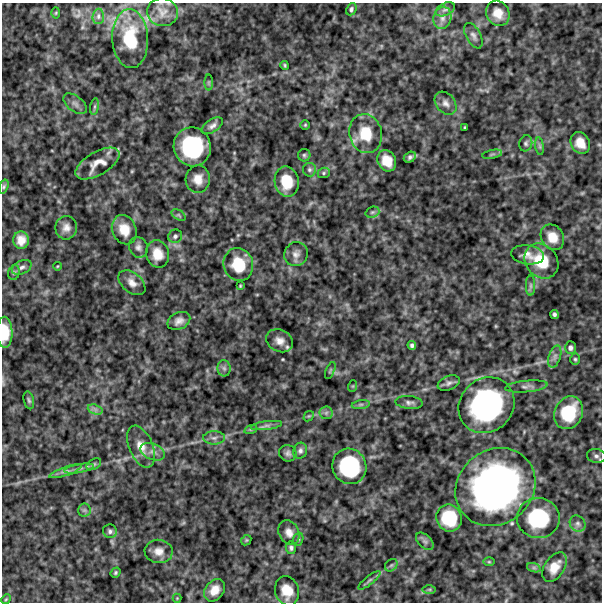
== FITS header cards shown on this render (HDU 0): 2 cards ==
NAXIS1  =                  600
NAXIS2  =                  600

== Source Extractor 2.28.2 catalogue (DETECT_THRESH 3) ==
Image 600 x 600 px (HDU 0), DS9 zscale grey, 1 PNG px = 1 image px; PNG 604 x 604 px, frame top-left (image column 1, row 600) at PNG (2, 3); each listed source drawn as its Kron ellipse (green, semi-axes under 4 px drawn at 4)
Background 496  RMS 120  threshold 375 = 3 sigma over >= 5 px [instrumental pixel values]
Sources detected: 107; all 107 listed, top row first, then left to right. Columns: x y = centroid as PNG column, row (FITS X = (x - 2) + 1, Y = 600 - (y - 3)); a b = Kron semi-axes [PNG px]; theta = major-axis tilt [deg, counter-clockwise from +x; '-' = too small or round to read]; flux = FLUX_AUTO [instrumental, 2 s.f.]
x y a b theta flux
351 9 6 5 - 2.1e+04
445 9 10 6 25 2.5e+04
162 12 15 14 - 6.9e+04
56 13 5 3 - 7.7e+03
498 13 13 11 -57 9.8e+04
98 16 8 5 88 2.2e+04
442 18 11 9 79 5.5e+04
473 36 14 7 -61 3.6e+04
130 39 29 18 -87 3.6e+05
285 65 4 4 - 1.1e+04
209 82 8 4 -90 1.4e+04
446 103 13 9 -50 4.8e+04
75 104 13 7 -39 4.0e+04
95 107 8 4 81 1.9e+04
305 125 4 4 - 1.0e+04
212 126 12 6 32 3.7e+04
465 127 3 2 - 6.9e+03
366 134 20 16 -77 2.4e+05
526 143 8 6 75 2.1e+04
580 143 11 9 -59 9.9e+04
540 146 9 4 -82 1.7e+04
192 147 19 18 - 7.5e+05
492 154 10 3 11 1.6e+04
304 155 6 6 - 1.6e+04
410 157 6 5 - 2.2e+04
387 161 11 9 -62 1.3e+05
97 164 24 11 30 1.2e+05
309 170 7 6 - 2.3e+04
324 173 6 5 - 1.4e+04
198 179 14 12 86 8.7e+04
287 182 15 12 -79 2.0e+05
4 186 7 4 72 1.4e+04
372 212 7 5 20 1.7e+04
179 215 8 5 -33 1.6e+04
66 228 12 11 - 5.9e+04
124 230 15 12 -67 1.3e+05
175 236 7 6 - 2.2e+04
552 237 13 11 -57 1.2e+05
21 240 8 8 - 7.8e+04
138 247 10 9 - 3.9e+04
157 254 14 11 -74 1.2e+05
296 254 12 11 - 5.2e+04
527 255 16 9 -8 5.9e+04
541 261 19 15 -50 2.6e+05
238 264 17 14 -72 2.5e+05
58 266 4 3 - 6.5e+03
22 267 10 6 26 3.2e+04
14 272 7 5 74 1.7e+04
132 283 15 10 -39 6.5e+04
240 286 3 3 - 8.4e+03
531 286 10 4 90 2.1e+04
554 314 4 3 - 1.8e+04
179 321 12 8 26 5.3e+04
5 332 15 8 -89 1.8e+05
280 341 14 11 -28 7.0e+04
412 346 4 4 - 2.0e+04
570 348 6 5 - 2.4e+04
555 357 11 6 73 3.5e+04
575 359 5 4 - 1.2e+04
224 368 8 6 -86 2.7e+04
330 370 9 3 67 1.1e+04
449 383 11 7 22 3.1e+04
353 386 6 3 71 8.2e+03
526 386 21 5 6 4.0e+04
29 400 9 5 -77 1.7e+04
409 402 13 6 -5 3.2e+04
361 405 9 4 9 2.0e+04
486 405 29 26 44 1.6e+06
95 409 8 4 -19 2.6e+04
326 413 7 6 - 2.4e+04
569 413 17 14 64 3.6e+05
309 416 6 4 42 1.0e+04
267 425 16 4 7 3.4e+04
251 429 7 4 18 1.3e+04
214 438 11 6 1 3.6e+04
141 447 22 11 -67 1.2e+05
300 451 8 7 - 2.8e+04
153 452 13 8 -21 5.4e+04
288 453 9 8 - 3.0e+04
596 456 9 7 -11 3.0e+04
94 464 8 5 30 1.5e+04
349 466 18 17 - 6.6e+05
79 468 15 4 10 3.5e+04
66 471 17 4 19 4.1e+04
495 487 42 37 39 3.3e+06
84 510 6 6 - 2.1e+04
449 518 13 12 - 3.4e+05
538 518 21 20 - 5.6e+05
578 524 8 7 - 3.2e+04
110 531 7 7 - 2.4e+04
289 532 13 10 -62 6.1e+04
298 539 6 5 - 1.4e+04
246 540 6 4 46 9.9e+03
425 541 10 6 -44 2.7e+04
291 548 6 5 - 2.1e+04
159 551 14 11 -7 7.6e+04
489 562 6 4 0 9.0e+03
391 565 7 5 43 1.9e+04
554 567 16 10 55 1.1e+05
534 568 7 4 -18 1.8e+04
115 573 5 4 - 1.3e+04
369 580 14 4 38 2.4e+04
429 589 7 4 0 1.5e+04
214 590 12 9 53 9.5e+04
287 591 15 12 -73 1.5e+05
177 598 4 4 - 7.8e+03
6 599 5 4 - 9.0e+03
At the frame edge (FLAGS 8, measured only in part): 1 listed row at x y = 5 332